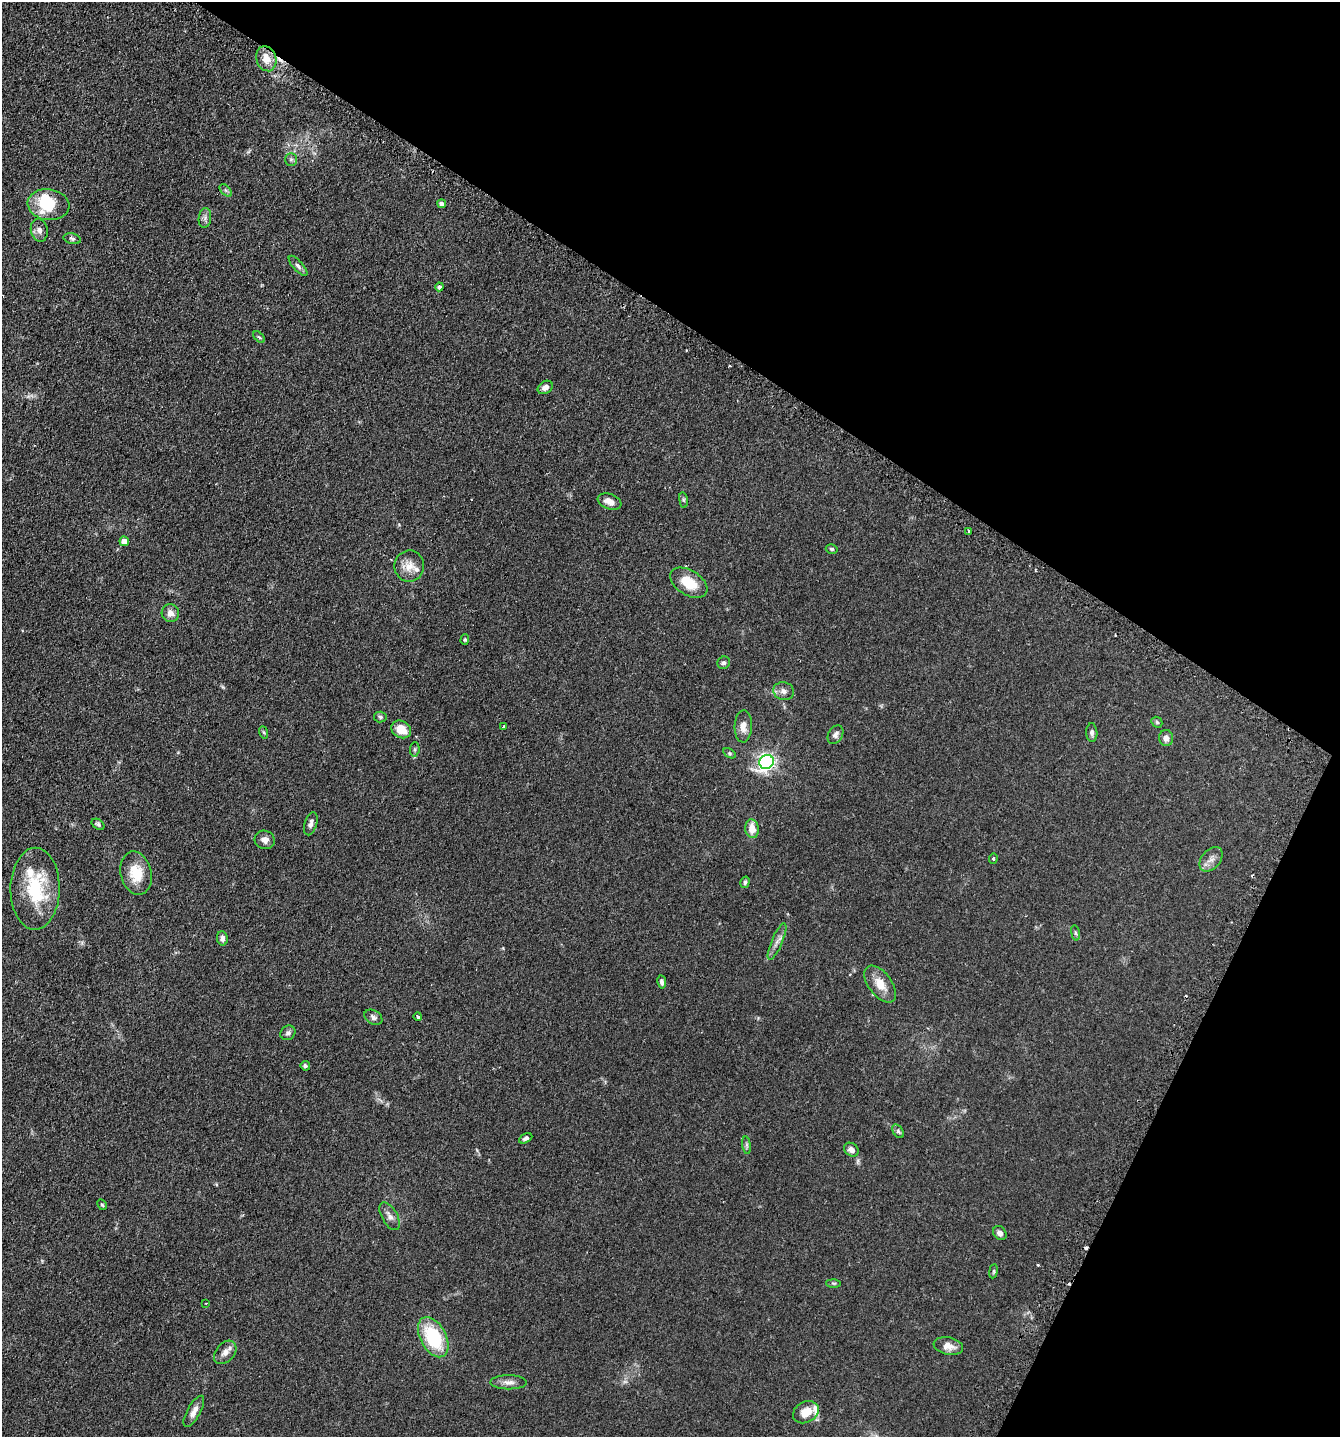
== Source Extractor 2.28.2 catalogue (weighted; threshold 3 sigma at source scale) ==
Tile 8 of 4 x 4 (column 4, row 2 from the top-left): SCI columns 4192-5529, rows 2916-4350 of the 5845 x 5832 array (HDU 1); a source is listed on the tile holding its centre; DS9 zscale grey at full resolution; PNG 1342 x 1439 px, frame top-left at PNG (2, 2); each listed source drawn as its Kron ellipse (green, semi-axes under 4 px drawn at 4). Shown black and unused: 29% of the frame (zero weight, under 2 of 3 exposures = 4% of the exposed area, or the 3 px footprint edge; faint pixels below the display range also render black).
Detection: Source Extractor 2.28.2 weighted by HDU 2 'WHT'; one run over the whole footprint, this tile lists its part. Background 0.0788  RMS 0.0065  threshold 0.0291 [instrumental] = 3 sigma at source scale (4.5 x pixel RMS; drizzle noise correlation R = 1.50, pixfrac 1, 0.05/0.05 arcsec/px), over >= 5 px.
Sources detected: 84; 1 too faint to see at this stretch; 1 inside a brighter object's white glare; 7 cosmic-ray / hot-pixel residue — neither listed nor drawn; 6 inside a brighter listed object's ellipse — not listed separately; the other 69 listed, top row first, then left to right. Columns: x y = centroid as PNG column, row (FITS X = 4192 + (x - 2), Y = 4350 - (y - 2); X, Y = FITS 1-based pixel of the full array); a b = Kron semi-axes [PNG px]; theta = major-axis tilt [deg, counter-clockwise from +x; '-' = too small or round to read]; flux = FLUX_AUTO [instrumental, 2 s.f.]
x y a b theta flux
266 59 13 10 -72 8.1
291 159 6 6 - 1.3
226 190 7 4 -46 1.1
442 204 4 4 - 2.4
49 205 21 15 -7 23
205 218 10 6 82 1.9
39 230 11 8 -77 3.2
72 239 8 5 -14 1.4
298 266 13 5 -48 2
439 287 4 4 - 1.7
259 337 7 4 -44 0.86
545 387 8 6 33 2.9
683 500 8 4 -82 0.97
609 502 12 7 -21 4.6
968 531 3 2 - 0.65
124 541 5 4 - 6.1
832 549 6 4 -15 1.1
409 566 15 15 - 7.5
689 583 20 12 -32 14
170 613 9 8 - 3.7
465 640 5 4 - 0.74
724 663 6 6 - 1.4
784 691 10 9 - 3.3
380 717 6 5 - 1.1
1157 722 6 5 - 0.97
743 726 16 9 88 4.7
503 727 3 3 - 0.62
401 729 10 8 -28 9.6
263 732 6 4 -70 0.79
1092 733 9 5 -89 1.6
835 735 10 7 60 2.2
1166 738 8 7 - 3.1
415 749 7 4 85 0.97
729 753 7 4 -32 0.88
766 762 7 7 - 230
98 824 7 5 -35 1.1
311 824 12 6 73 2.4
752 829 9 6 -83 7.5
265 840 10 9 - 3.1
993 858 5 4 - 0.68
1211 859 14 9 49 4
136 873 22 15 -76 14
745 882 6 4 74 1.2
35 889 41 24 89 37
1075 933 8 4 -81 1
222 938 7 5 -84 2.1
777 942 19 5 67 3.5
662 982 7 4 -80 1.7
880 984 21 11 -53 9.2
418 1016 4 3 - 1.8
373 1017 10 6 -33 2
288 1033 8 6 41 1.9
305 1066 5 4 - 1.4
898 1131 7 5 -54 1.2
526 1138 7 4 28 1.5
747 1145 9 4 -82 1.1
851 1150 8 6 -40 3.1
102 1205 6 3 -61 0.77
390 1216 15 7 -60 3.5
1000 1233 8 6 -49 2.5
993 1271 7 3 82 0.82
833 1283 7 4 -1 0.85
206 1303 3 2 - 0.43
433 1337 22 13 -62 36
948 1346 15 8 -12 5.1
225 1352 13 9 49 3.8
509 1382 18 7 0 3.8
194 1411 17 6 61 3.9
806 1412 13 10 29 8.8
Overlapping masked pixels (flux is a lower limit): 1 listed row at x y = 266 59